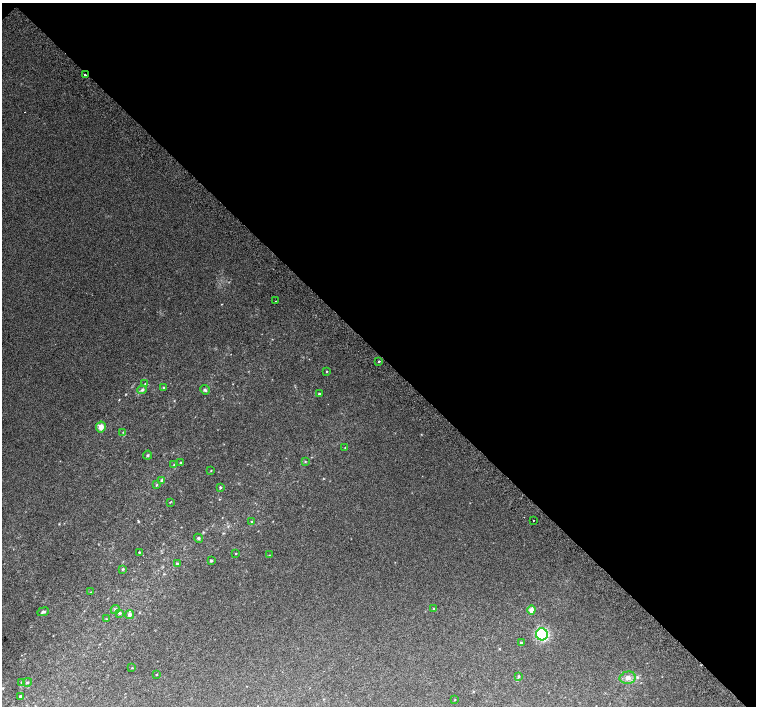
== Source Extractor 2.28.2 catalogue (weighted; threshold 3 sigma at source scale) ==
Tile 3 of 4 x 4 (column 3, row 1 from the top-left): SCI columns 3051-4557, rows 4481-5888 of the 6096 x 6079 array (HDU 1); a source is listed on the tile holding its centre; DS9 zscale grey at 2 x 2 block average (1 PNG px = mean of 2 x 2 image px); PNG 758 x 708 px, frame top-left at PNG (2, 3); each listed source drawn as its Kron ellipse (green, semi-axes under 4 px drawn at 4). Shown black and unused: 50% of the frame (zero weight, under 2 of 3 exposures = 2% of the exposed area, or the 3 px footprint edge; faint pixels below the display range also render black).
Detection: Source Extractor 2.28.2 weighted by HDU 2 'WHT'; one run over the whole footprint, this tile lists its part. Background 0.0558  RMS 0.013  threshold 0.0604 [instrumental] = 3 sigma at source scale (4.5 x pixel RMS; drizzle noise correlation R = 1.50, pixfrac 1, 0.0396/0.0396 arcsec/px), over >= 5 px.
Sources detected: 50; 2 cosmic-ray / hot-pixel residue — neither listed nor drawn; the other 48 listed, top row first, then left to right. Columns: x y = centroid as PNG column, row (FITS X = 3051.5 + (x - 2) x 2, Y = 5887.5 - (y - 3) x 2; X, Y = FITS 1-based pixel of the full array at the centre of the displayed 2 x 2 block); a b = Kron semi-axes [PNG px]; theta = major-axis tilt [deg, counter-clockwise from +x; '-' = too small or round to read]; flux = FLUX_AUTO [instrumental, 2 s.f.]
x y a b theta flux
85 75 2 2 - 7.9
275 301 2 2 - 1.2
379 361 2 2 - 14
327 371 3 2 - 1.9
145 384 3 2 - 1.6
164 388 4 3 - 2.9
142 390 5 3 - 4.8
205 390 5 4 - 4.6
319 394 2 2 - 2.9
101 427 5 5 - 14
123 432 3 2 - 1.6
345 448 3 3 - 1.7
148 455 4 3 - 3.2
305 462 3 3 - 2
181 463 3 3 - 2.1
174 464 3 2 - 1.7
211 470 3 2 - 1.3
162 480 4 4 - 5.5
156 485 3 3 - 2.4
220 487 3 3 - 3.1
170 502 3 2 - 1.7
533 520 2 2 - 4.8
252 522 4 3 - 2.9
198 538 5 4 - 4.4
139 552 2 2 - 1.9
236 553 2 2 - 1.9
269 555 3 2 - 1.4
211 561 3 2 - 3.6
177 563 3 3 - 3.7
122 569 3 2 - 2
91 592 3 2 - 1.4
433 608 3 2 - 1.8
115 609 4 3 - 3.5
531 610 4 4 - 21
43 612 6 3 23 4.6
120 613 4 3 - 3.9
130 615 4 4 - 8.2
106 619 3 2 - 1.8
542 634 6 6 - 190
521 643 3 2 - 1.8
132 668 3 2 - 1.5
157 674 2 2 - 1.9
518 677 3 3 - 2.7
628 678 8 6 12 14
22 682 3 2 - 3
27 682 4 2 - 2.9
20 696 2 2 - 3.9
455 700 2 2 - 1.5
Overlapping masked pixels (flux is a lower limit): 1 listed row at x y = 85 75
Diffuse or blended objects may show on this block-average render without a row.